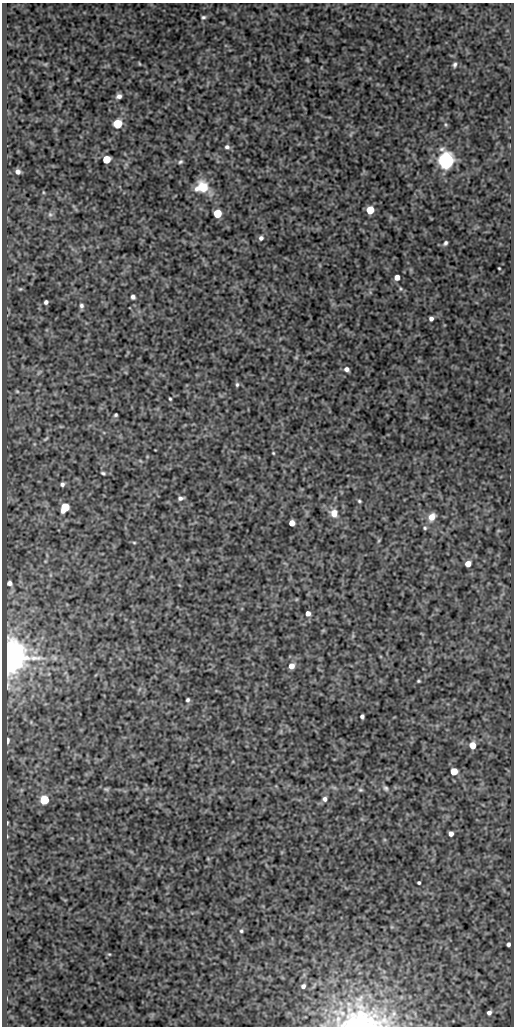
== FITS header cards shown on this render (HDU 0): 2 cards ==
NAXIS1  =                  512
NAXIS2  =                 1024

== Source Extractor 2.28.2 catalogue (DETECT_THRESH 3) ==
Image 512 x 1024 px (HDU 0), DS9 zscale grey, 1 PNG px = 1 image px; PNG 516 x 1028 px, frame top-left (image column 1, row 1024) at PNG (2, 3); no overlay
Background 81.5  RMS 0.5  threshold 1.5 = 3 sigma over >= 5 px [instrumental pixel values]
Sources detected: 73; all 73 listed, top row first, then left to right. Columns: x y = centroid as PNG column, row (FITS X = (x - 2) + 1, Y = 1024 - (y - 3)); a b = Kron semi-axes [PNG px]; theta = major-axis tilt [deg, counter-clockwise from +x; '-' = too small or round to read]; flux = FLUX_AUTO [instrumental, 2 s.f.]
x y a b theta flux
203 17 5 4 - 58
307 60 5 4 - 34
139 64 5 2 - 28
455 65 7 5 75 75
119 96 5 5 - 120
117 124 6 5 - 1500
446 125 5 4 - 41
227 147 7 5 -1 92
106 159 5 5 - 880
445 160 6 6 - 19000
180 162 6 5 - 61
18 172 5 4 - 120
202 187 13 12 - 790
43 192 5 3 - 30
370 210 5 5 - 990
217 213 5 5 - 1200
50 214 7 6 - 75
261 238 6 5 - 95
445 243 5 4 - 69
499 268 3 2 - 28
397 277 5 5 - 220
20 289 5 4 - 41
133 297 5 5 - 93
46 302 4 4 - 92
81 306 7 6 - 92
431 319 4 4 - 99
296 357 6 4 19 36
346 369 6 5 - 120
237 385 6 4 89 59
17 391 5 4 - 35
170 399 4 2 - 38
116 415 3 3 - 49
46 439 10 3 40 47
273 453 4 3 - 30
103 473 5 3 - 53
62 484 5 5 - 89
180 498 5 4 - 88
359 501 4 3 - 43
65 507 7 5 59 1200
334 513 10 9 - 300
432 517 10 7 56 280
292 523 5 5 - 290
425 528 5 4 - 47
134 542 5 3 - 37
468 564 5 5 - 270
9 583 4 4 - 96
308 613 5 4 - 150
8 658 10 9 - 41000
55 658 7 4 -72 51
291 666 6 5 - 270
418 681 3 3 - 38
188 700 4 4 - 59
362 716 4 4 - 79
7 740 5 3 - 130
472 745 6 5 - 460
454 771 5 5 - 620
386 788 8 6 -56 76
106 789 8 5 0 63
360 790 6 5 - 51
325 799 7 6 - 120
44 800 5 5 - 2000
7 823 4 2 - 32
451 834 5 4 - 150
7 836 4 3 - 23
419 883 3 3 - 49
241 931 5 5 - 55
508 944 4 4 - 89
109 954 4 3 - 30
303 986 5 4 - 94
360 999 15 9 38 310
489 1013 5 4 - 100
353 1021 17 9 -28 490
360 1024 62 40 2 3800
At the frame edge (FLAGS 8, measured only in part): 1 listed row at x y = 360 1024